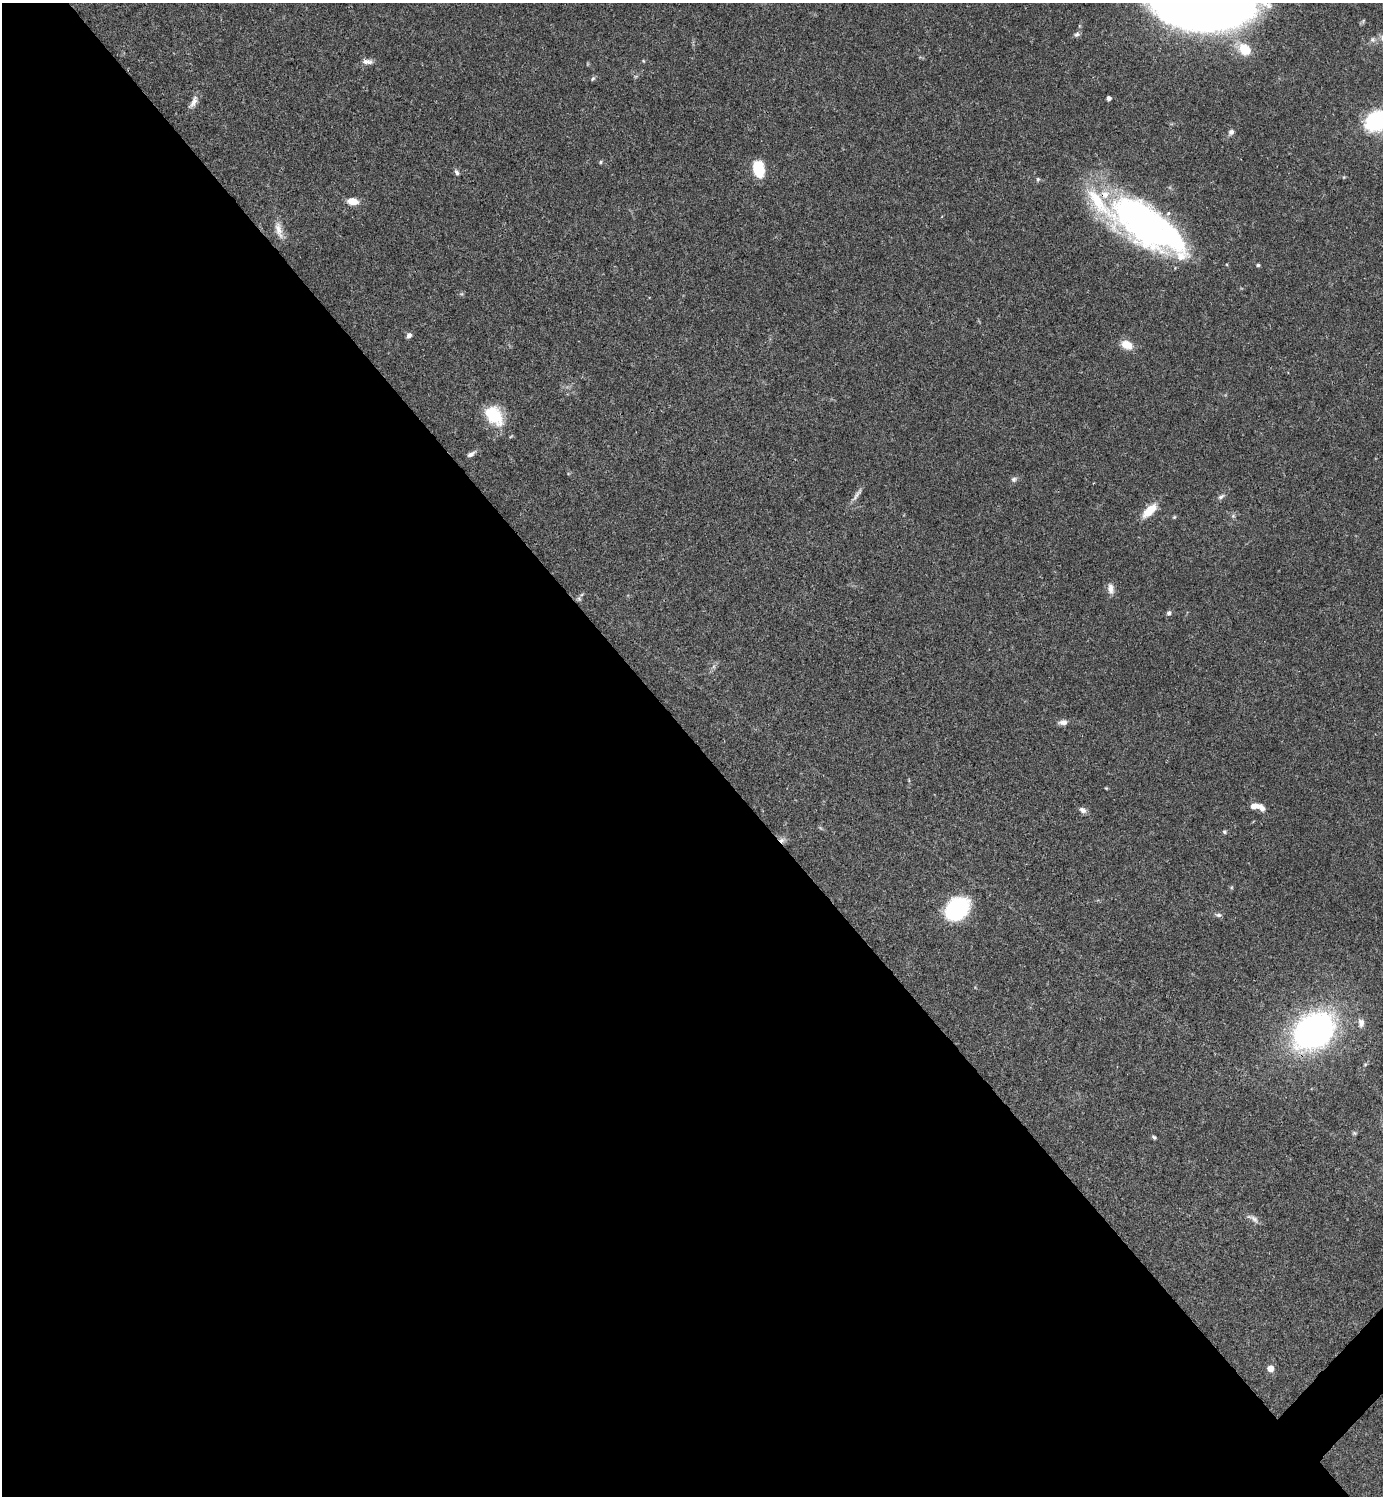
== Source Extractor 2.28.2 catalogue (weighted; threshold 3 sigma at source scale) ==
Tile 9 of 4 x 4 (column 1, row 3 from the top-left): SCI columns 300-1680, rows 1495-2988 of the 5979 x 5980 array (HDU 1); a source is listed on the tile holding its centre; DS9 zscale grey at full resolution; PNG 1385 x 1498 px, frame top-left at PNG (2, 3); no overlay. Shown black and unused: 51% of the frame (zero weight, under 3 of 4 exposures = <1% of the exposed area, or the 3 px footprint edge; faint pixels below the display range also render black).
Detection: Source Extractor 2.28.2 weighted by HDU 2 'WHT'; one run over the whole footprint, this tile lists its part. Background 0.0382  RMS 0.0026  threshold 0.0119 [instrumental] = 3 sigma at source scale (4.5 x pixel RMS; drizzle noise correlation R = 1.50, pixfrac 1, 0.05/0.05 arcsec/px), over >= 5 px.
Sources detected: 54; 3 inside a brighter object's white glare — not listed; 4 inside a brighter listed object's ellipse — not listed separately; the other 47 listed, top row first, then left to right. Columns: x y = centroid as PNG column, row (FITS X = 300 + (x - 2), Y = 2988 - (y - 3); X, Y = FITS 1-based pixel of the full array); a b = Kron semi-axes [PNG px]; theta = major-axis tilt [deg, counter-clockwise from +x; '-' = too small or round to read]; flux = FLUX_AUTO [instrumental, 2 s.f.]
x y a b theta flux
1200 3 65 33 -4 600
1077 34 8 6 31 0.69
1372 39 7 7 - 0.83
1245 49 17 13 -46 5.8
643 61 5 4 - 0.27
366 62 11 7 16 1.4
593 79 7 5 49 0.43
1109 98 4 4 - 1.1
194 101 17 7 66 1.7
1377 121 16 12 43 35
1231 132 7 6 - 0.92
601 162 6 4 25 0.38
759 169 16 10 -78 9.3
456 172 8 5 -58 0.65
1344 177 5 4 - 0.25
1038 179 6 5 - 0.41
352 201 11 7 -6 3.5
1143 222 75 30 -49 83
279 230 26 9 -75 2.7
1258 265 5 4 - 0.38
409 335 6 5 - 1
1127 345 14 9 -25 3.6
494 416 25 17 -53 10
471 454 12 5 30 0.96
1014 479 8 7 - 0.75
857 495 24 5 56 1.5
1221 497 10 5 34 0.75
1149 511 22 9 44 4.4
1233 516 6 5 - 0.47
1174 517 6 4 45 0.33
1111 589 15 8 -82 1.7
579 599 8 4 -45 0.47
1169 613 7 6 - 0.63
1063 722 10 6 4 1.4
1106 788 5 4 - 0.23
1254 806 11 6 13 2
1082 810 10 6 -35 1.1
1224 832 5 5 - 0.43
782 840 9 7 23 1.1
957 909 17 13 39 35
1219 915 9 5 -1 0.65
1361 1023 10 7 85 1.6
1314 1031 32 25 35 110
1354 1133 6 4 -44 0.34
1154 1137 6 4 -44 0.44
1254 1219 15 6 -45 1.3
1270 1369 7 6 - 2.3
Overlapping masked pixels (flux is a lower limit): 1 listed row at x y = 782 840
Isophote crosses this tile's border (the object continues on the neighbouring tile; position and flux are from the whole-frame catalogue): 2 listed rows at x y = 1200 3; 1377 121